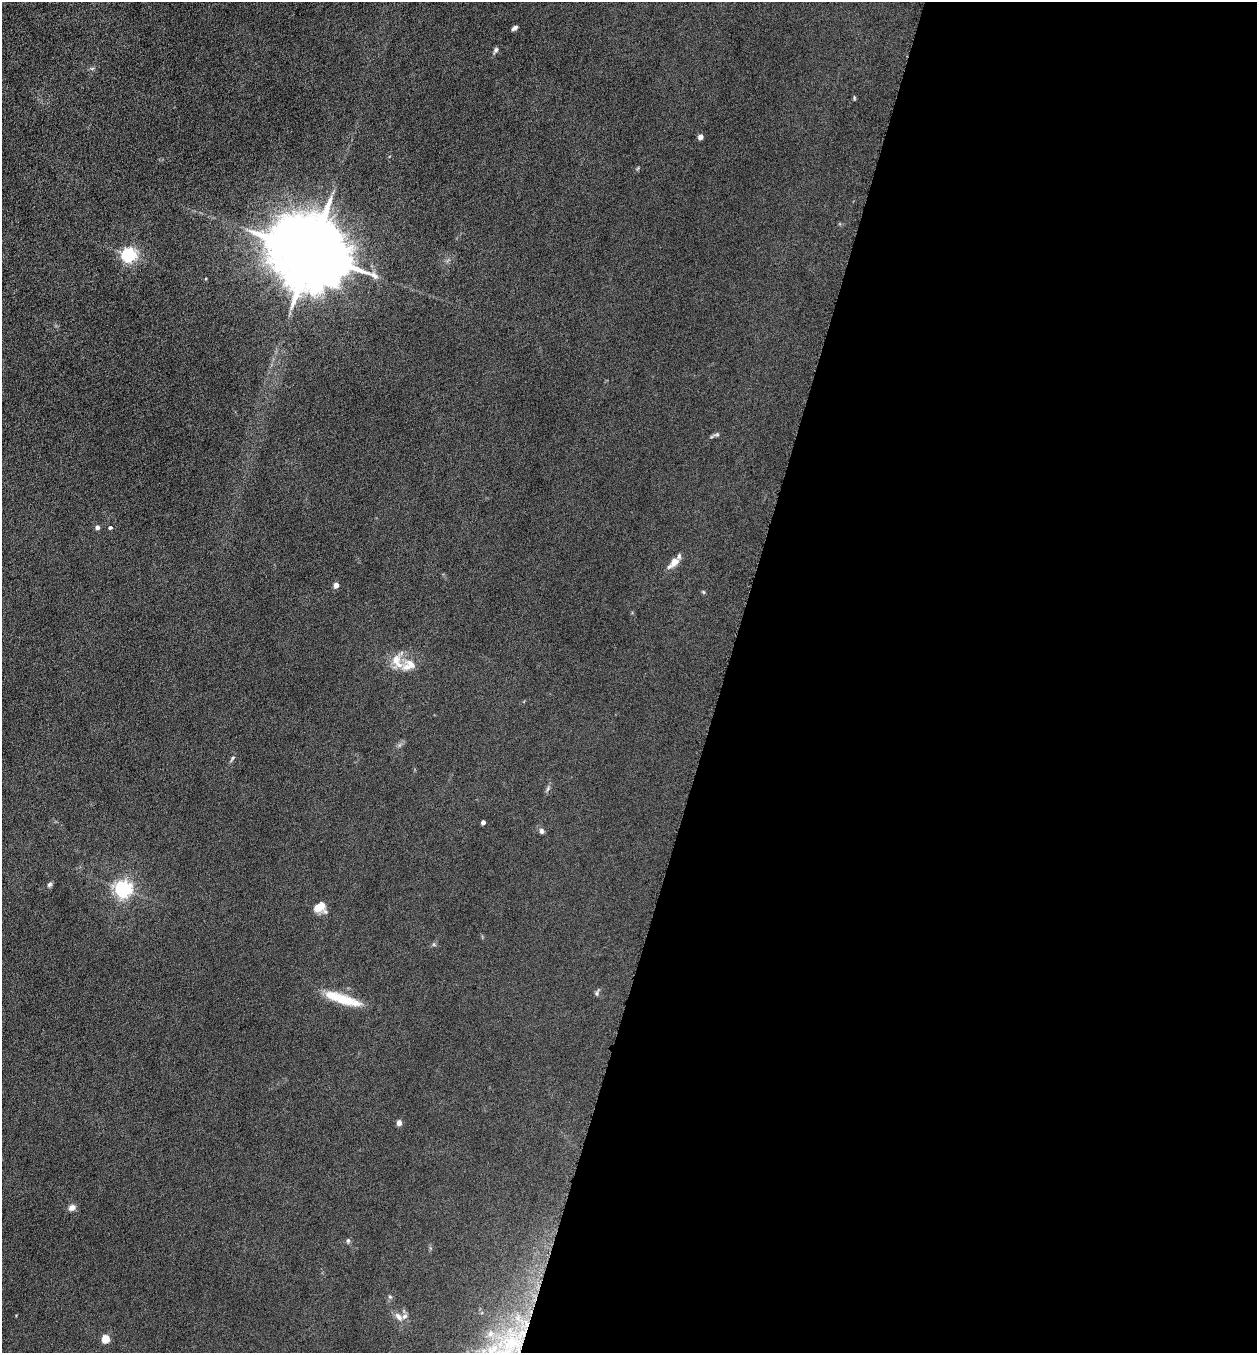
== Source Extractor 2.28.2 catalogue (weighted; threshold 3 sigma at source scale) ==
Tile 12 of 4 x 4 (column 4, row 3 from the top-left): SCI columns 3905-5159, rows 1356-2706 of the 5429 x 5413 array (HDU 1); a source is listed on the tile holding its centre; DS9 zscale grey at full resolution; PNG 1259 x 1355 px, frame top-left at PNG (2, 2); no overlay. Shown black and unused: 42% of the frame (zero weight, under 4 of 8 exposures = <1% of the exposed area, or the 3 px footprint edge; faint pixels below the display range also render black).
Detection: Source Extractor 2.28.2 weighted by HDU 2 'WHT'; one run over the whole footprint, this tile lists its part. Background 0.0481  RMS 0.0055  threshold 0.0225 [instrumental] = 3 sigma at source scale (4.09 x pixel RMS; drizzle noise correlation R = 1.36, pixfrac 0.8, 0.05/0.05 arcsec/px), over >= 5 px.
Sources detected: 34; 5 inside a brighter listed object's ellipse — not listed separately; the other 29 listed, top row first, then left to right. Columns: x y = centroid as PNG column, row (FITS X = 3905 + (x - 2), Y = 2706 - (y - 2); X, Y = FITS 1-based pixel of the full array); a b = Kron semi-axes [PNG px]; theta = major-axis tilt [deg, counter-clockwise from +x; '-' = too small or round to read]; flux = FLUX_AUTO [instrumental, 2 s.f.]
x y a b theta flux
515 28 7 4 34 1.6
496 50 9 5 61 1.2
92 69 6 4 1 0.83
854 98 6 4 -73 0.6
700 137 4 4 - 4.5
311 252 22 17 -28 7500
129 255 6 6 - 130
716 434 9 5 14 1
97 527 4 4 - 2.2
110 527 4 4 - 1
674 562 13 9 53 4.7
336 585 4 4 - 4.8
703 592 6 4 -46 0.6
397 661 22 13 -71 7.7
233 758 10 4 55 1
548 789 8 3 71 0.99
483 822 4 4 - 2.4
541 831 8 6 -75 1.3
50 884 7 5 44 1
123 889 6 6 - 190
319 907 14 9 24 6.8
597 992 10 4 71 0.91
342 999 47 10 -18 16
399 1123 4 4 - 4.8
72 1207 9 7 36 2.4
348 1241 6 5 - 0.91
399 1317 13 6 -46 2.7
106 1339 5 4 - 18
511 1342 34 27 59 47
Isophote crosses this tile's border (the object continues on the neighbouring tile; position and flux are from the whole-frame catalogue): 1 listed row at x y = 511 1342